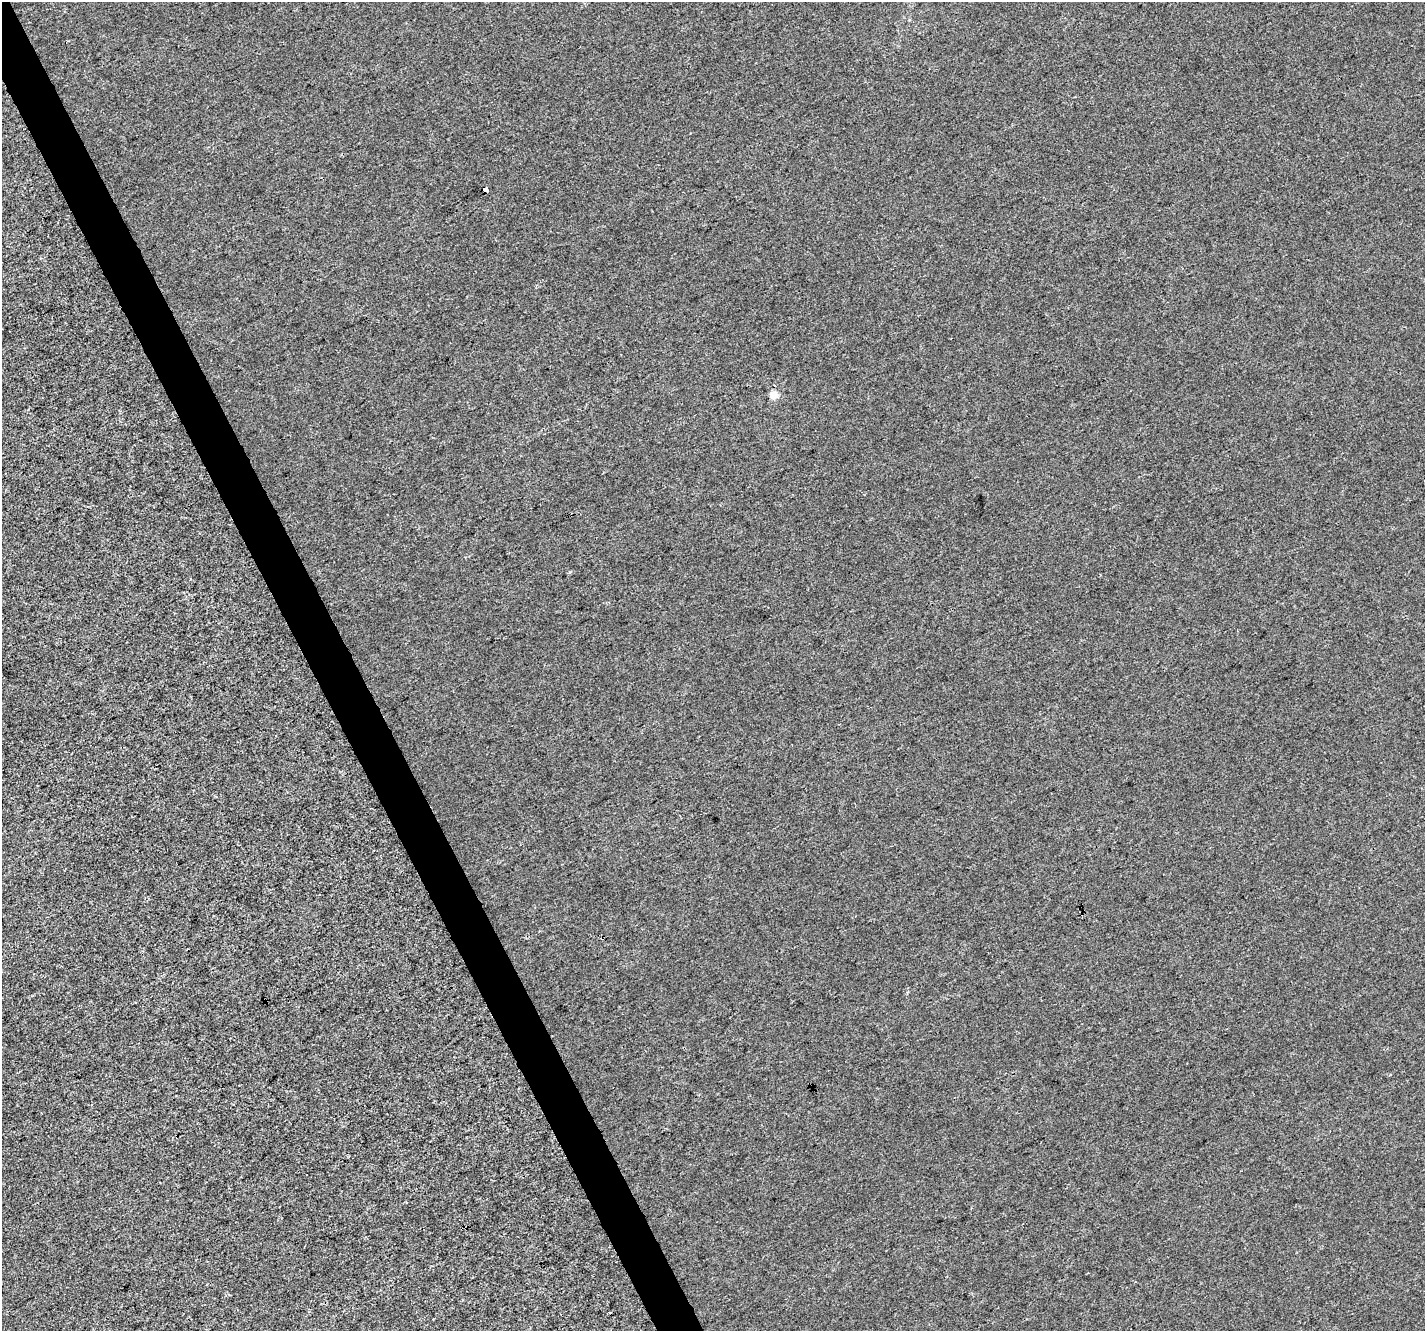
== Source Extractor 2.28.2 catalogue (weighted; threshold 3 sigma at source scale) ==
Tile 11 of 4 x 4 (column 3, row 3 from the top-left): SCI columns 2848-4270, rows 1481-2809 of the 5692 x 5561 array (HDU 1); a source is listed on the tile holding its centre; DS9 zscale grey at full resolution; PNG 1427 x 1333 px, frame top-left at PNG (2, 2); no overlay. Shown black and unused: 3% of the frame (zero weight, under 3 of 4 exposures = <1% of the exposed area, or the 3 px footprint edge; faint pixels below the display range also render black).
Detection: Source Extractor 2.28.2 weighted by HDU 2 'WHT'; one run over the whole footprint, this tile lists its part. Background 3.32e-04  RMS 0.0031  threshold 0.014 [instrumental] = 3 sigma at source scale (4.5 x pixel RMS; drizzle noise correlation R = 1.50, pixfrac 1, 0.0396/0.0396 arcsec/px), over >= 5 px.
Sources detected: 4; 1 cosmic-ray / hot-pixel residue — not listed; the other 3 listed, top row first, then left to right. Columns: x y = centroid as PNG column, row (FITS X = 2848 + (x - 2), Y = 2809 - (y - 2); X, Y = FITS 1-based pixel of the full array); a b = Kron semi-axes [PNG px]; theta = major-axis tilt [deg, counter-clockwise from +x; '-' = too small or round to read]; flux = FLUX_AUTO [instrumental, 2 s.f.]
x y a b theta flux
485 190 4 4 - 13
773 395 5 4 - 6.4
1390 1075 3 3 - 0.38
Overlapping masked pixels (flux is a lower limit): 1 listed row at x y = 485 190